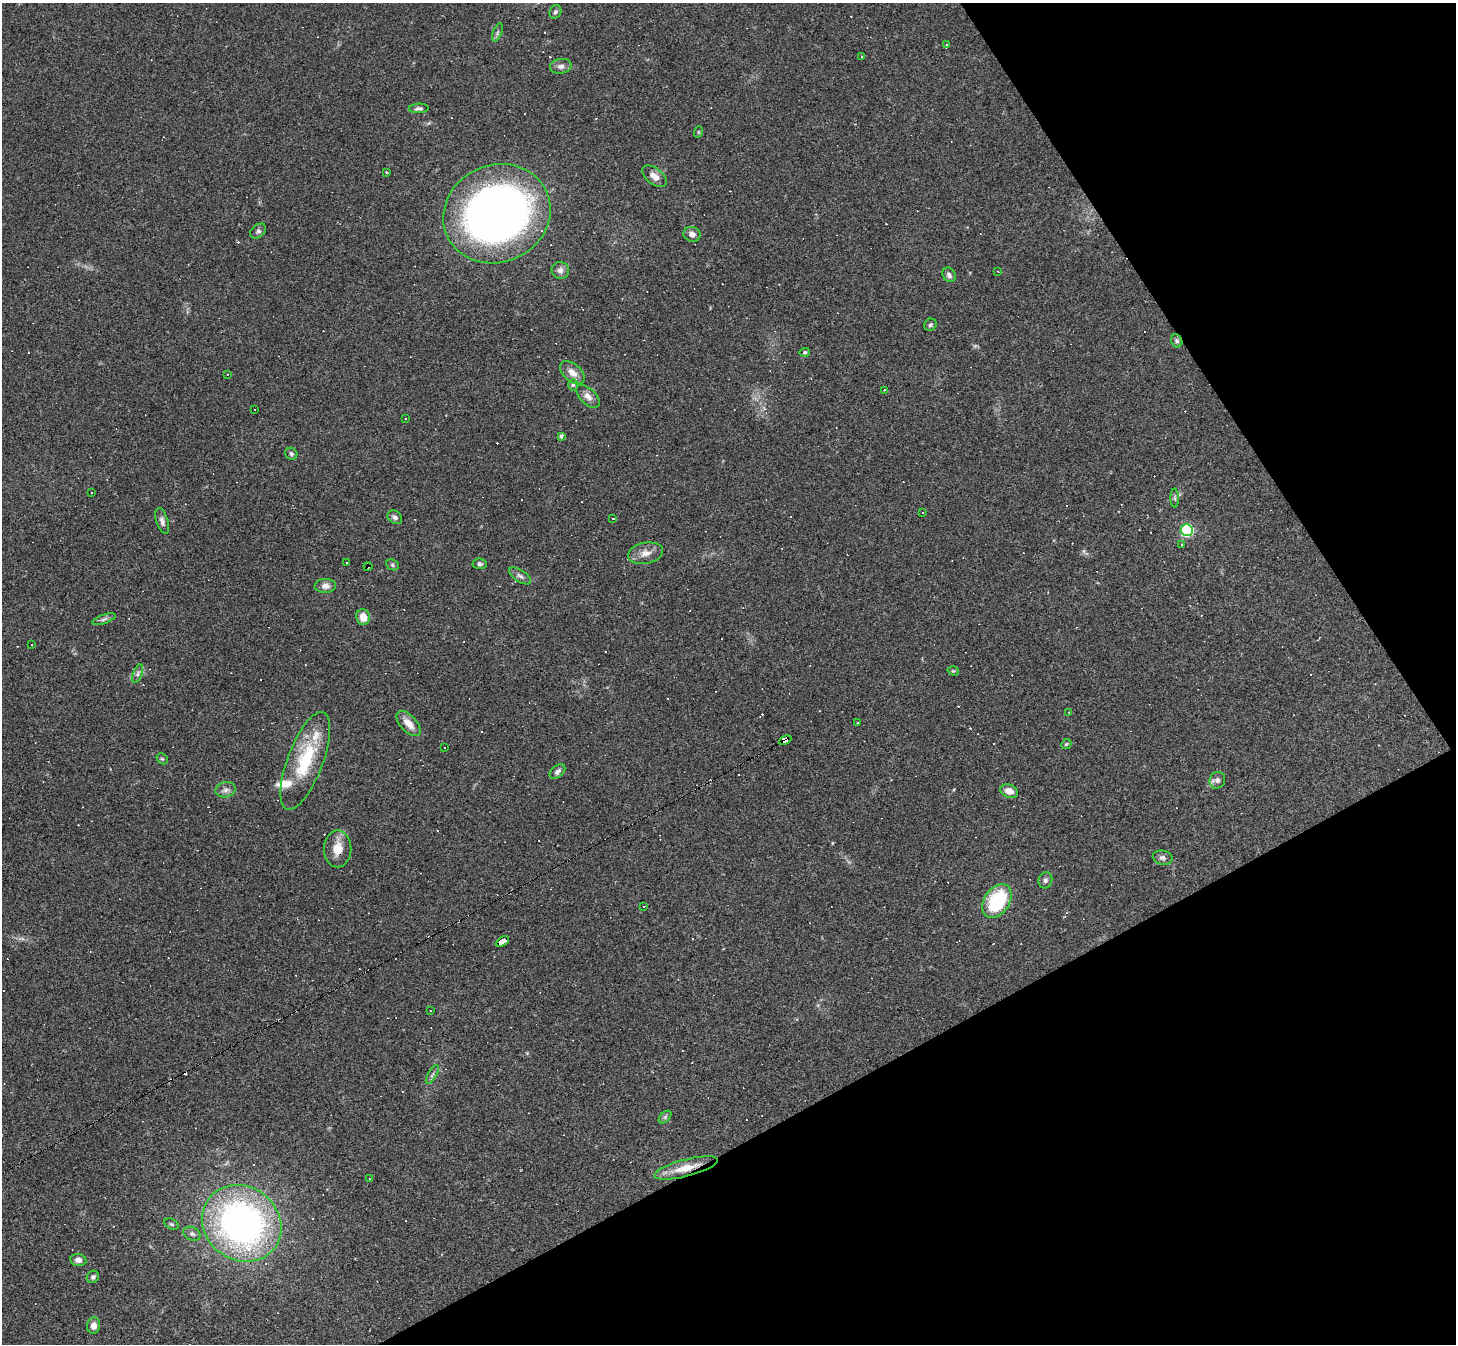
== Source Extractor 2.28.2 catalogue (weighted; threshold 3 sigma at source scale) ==
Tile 12 of 4 x 4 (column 4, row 3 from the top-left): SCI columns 4365-5818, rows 1632-2973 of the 5818 x 5809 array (HDU 1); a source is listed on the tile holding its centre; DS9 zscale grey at full resolution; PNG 1458 x 1346 px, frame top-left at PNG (2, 3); each listed source drawn as its Kron ellipse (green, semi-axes under 4 px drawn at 4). Shown black and unused: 26% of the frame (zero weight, under 2 of 3 exposures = <1% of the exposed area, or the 3 px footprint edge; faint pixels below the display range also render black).
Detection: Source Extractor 2.28.2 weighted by HDU 2 'WHT'; one run over the whole footprint, this tile lists its part. Background 0.0487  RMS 0.0051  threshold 0.0227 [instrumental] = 3 sigma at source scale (4.5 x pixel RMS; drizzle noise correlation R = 1.50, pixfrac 1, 0.05/0.05 arcsec/px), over >= 5 px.
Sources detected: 142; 64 cosmic-ray / hot-pixel residue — neither listed nor drawn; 2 inside a brighter listed object's ellipse — not listed separately; the other 76 listed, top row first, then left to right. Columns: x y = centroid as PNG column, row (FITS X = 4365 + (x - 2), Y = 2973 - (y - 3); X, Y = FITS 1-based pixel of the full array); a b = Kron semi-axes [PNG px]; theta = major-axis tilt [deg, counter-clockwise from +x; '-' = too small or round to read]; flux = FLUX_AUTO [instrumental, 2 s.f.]
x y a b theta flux
555 12 7 5 62 1.1
497 32 9 3 69 1
947 44 3 3 - 1.4
862 57 3 2 - 2.1
561 66 11 7 8 2.2
419 108 10 4 2 1.3
698 132 6 3 71 0.47
386 172 3 3 - 1.1
654 176 14 8 -38 3.9
497 214 54 48 24 300
258 231 9 6 40 1.5
692 234 8 7 - 2.6
560 270 8 8 - 2.6
998 271 2 2 - 0.51
949 275 8 6 -57 1.8
930 325 6 5 - 1.1
1177 341 7 5 -65 1.2
805 352 5 4 - 0.75
572 373 14 8 -41 4.2
227 374 2 2 - 0.38
573 385 5 5 - 0.91
884 390 3 2 - 0.55
588 396 14 8 -44 3.4
254 409 3 2 - 0.46
405 419 3 2 - 0.49
561 436 4 3 - 2.1
291 454 6 5 - 1
91 492 3 3 - 6
1175 498 9 4 -90 0.99
923 513 3 2 - 0.38
395 517 8 6 -38 1.5
613 518 4 3 - 9.2
162 521 13 6 -72 2
1187 530 6 6 - 68
1181 545 3 3 - 0.61
645 553 18 10 11 4.5
346 563 3 2 - 0.64
480 564 7 5 -7 1
392 565 6 5 - 0.86
368 566 4 2 - 0.62
520 576 12 6 -34 1.8
325 586 11 7 2 2.8
363 617 8 7 - 5.1
104 619 12 4 20 1.4
32 645 3 3 - 2.3
953 671 6 4 -18 0.63
138 674 10 4 69 1.4
1069 712 3 3 - 0.43
857 723 3 3 - 3.3
409 724 15 8 -47 5.6
785 740 6 4 24 120
1066 744 5 4 - 0.65
444 747 2 2 - 0.32
162 759 6 5 - 0.74
305 761 52 17 69 30
557 772 9 5 41 1.7
1217 780 8 7 - 2
225 790 10 7 11 2.3
1009 791 9 6 -21 4.4
338 849 18 13 89 8
1163 858 10 7 -12 1.7
1045 880 8 7 - 1.5
997 901 18 12 56 39
644 906 3 2 - 0.27
502 941 7 4 30 50
430 1010 3 2 - 0.46
432 1075 11 3 61 1
665 1117 7 4 45 1.1
686 1168 33 8 14 11
369 1179 3 3 - 0.42
242 1223 41 36 -36 200
172 1224 8 5 -27 0.94
192 1234 9 6 -26 1.6
78 1260 8 6 -9 2.3
93 1277 6 5 - 1.2
94 1325 8 6 82 3.3
Overlapping masked pixels (flux is a lower limit): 5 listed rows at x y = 1177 341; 368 566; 785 740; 502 941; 686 1168